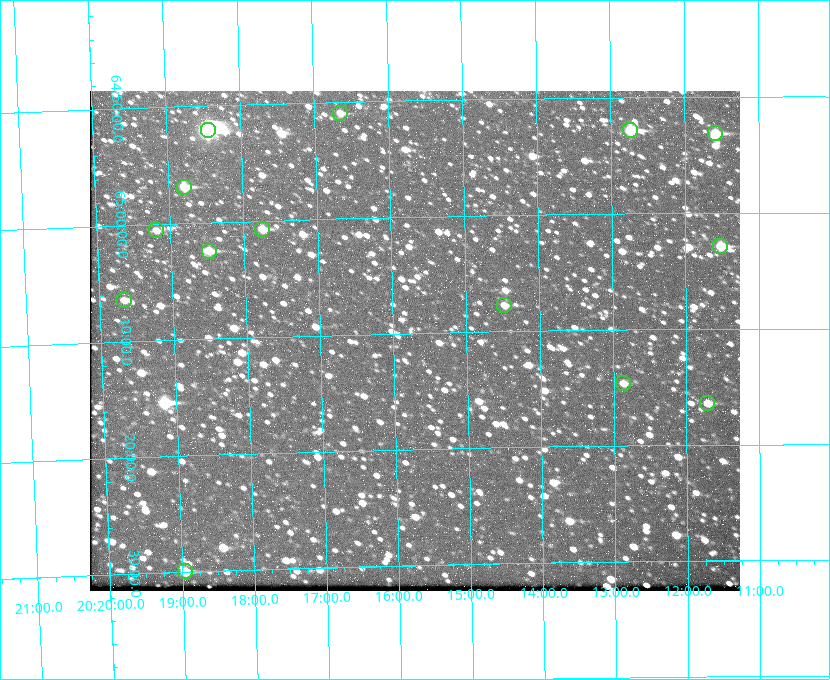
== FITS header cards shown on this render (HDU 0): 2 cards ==
NAXIS1  =                  650 / Width of table row in bytes
NAXIS2  =                  500 / Number of rows in table

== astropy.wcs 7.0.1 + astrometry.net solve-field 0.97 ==
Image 650 x 500 px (HDU 0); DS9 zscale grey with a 90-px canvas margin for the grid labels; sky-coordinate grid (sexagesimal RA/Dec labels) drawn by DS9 from the SOLVED WCS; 14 Tycho-2 reference stars matched to detected sources circled (green)
Header WCS: none
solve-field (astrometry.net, Tycho-2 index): SOLVED blind (the file carries no WCS)
Solved WCS: RA---TAN-SIP/DEC--TAN-SIP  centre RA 20:15:43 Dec +65:11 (303.93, +65.18 deg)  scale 5.17 arcsec/px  FOV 56.0' x 43.1'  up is -179 deg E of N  parity flipped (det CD > 0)
(file carries no celestial WCS; the grid is the blind solution)
Tycho-2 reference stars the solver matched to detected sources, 14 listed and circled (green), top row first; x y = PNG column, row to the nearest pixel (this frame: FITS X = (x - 90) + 1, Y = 500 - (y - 91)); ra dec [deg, ICRS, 3 dp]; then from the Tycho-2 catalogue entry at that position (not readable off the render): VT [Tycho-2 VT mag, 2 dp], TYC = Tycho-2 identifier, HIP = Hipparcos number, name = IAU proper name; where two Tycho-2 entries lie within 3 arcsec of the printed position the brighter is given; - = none
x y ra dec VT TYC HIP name
340 113 304.164 +64.849 10.65 4240-315-1 - -
208 130 304.612 +64.868 7.89 4241-1703-1 100101 -
630 130 303.184 +64.880 9.02 4240-488-1 - -
715 133 302.897 +64.886 9.40 4240-717-1 - -
184 187 304.698 +64.948 10.27 4241-1684-1 - -
262 229 304.437 +65.012 10.41 4241-1775-1 - -
156 230 304.798 +65.009 11.15 4241-1628-1 - -
720 246 302.882 +65.048 10.25 4240-98-1 - -
209 251 304.620 +65.041 10.25 4241-1573-1 - -
124 300 304.916 +65.107 11.17 4241-1518-1 - -
504 305 303.620 +65.129 11.18 4240-34-1 - -
623 383 303.217 +65.244 11.17 4240-236-1 - -
707 403 302.928 +65.273 10.74 4240-760-1 - -
185 571 304.739 +65.499 10.16 4241-1715-1 - -